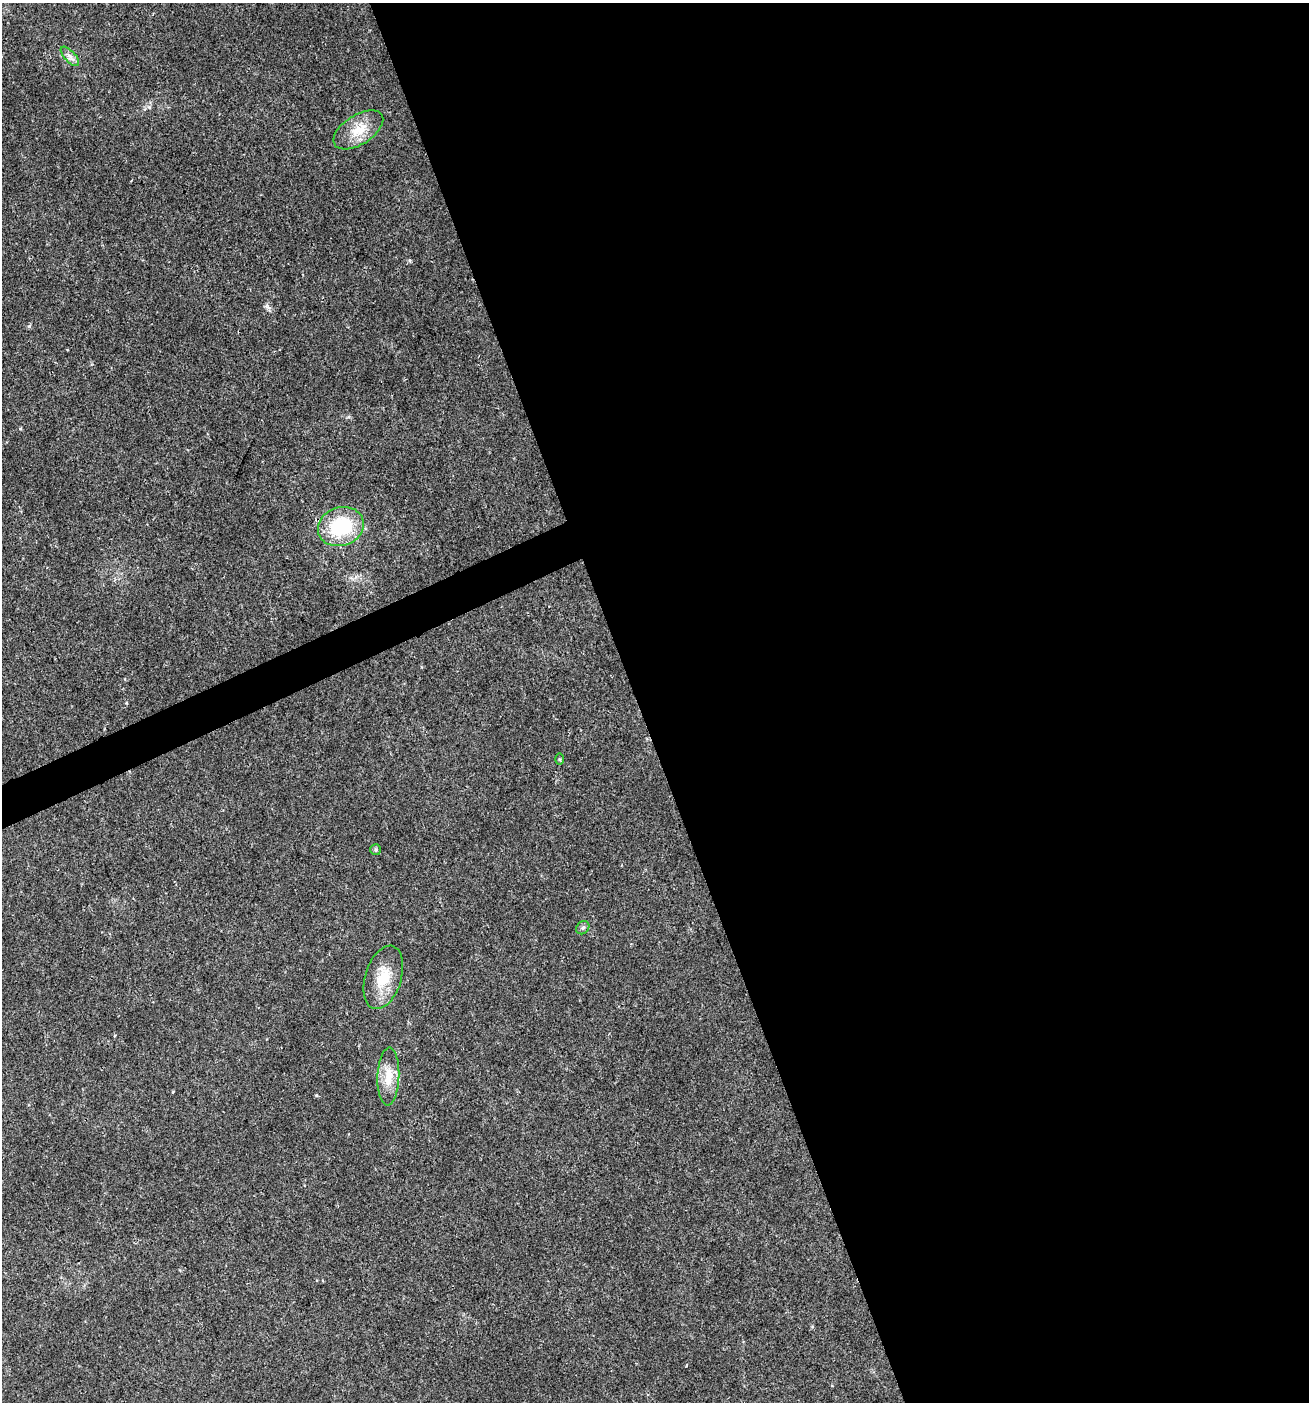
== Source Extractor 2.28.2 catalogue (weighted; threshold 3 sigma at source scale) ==
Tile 8 of 4 x 4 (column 4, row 2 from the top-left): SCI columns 4007-5313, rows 2801-4200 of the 5452 x 5599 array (HDU 1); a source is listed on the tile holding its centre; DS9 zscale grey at full resolution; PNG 1311 x 1404 px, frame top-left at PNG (2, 3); each listed source drawn as its Kron ellipse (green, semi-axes under 4 px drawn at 4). Shown black and unused: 53% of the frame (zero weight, under 2 of 3 exposures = <1% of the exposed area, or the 3 px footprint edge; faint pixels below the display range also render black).
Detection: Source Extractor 2.28.2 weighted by HDU 2 'WHT'; one run over the whole footprint, this tile lists its part. Background 0.04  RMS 0.0062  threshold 0.0277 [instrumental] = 3 sigma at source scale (4.5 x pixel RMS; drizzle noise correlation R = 1.50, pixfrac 1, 0.0396/0.0396 arcsec/px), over >= 5 px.
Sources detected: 8; all 8 listed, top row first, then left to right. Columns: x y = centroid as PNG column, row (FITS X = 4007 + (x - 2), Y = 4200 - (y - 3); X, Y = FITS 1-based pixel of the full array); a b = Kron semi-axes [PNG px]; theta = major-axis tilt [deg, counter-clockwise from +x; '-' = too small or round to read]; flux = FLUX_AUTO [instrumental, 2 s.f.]
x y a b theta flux
70 56 12 5 -48 2.8
358 130 28 14 32 13
341 527 23 19 19 40
559 759 6 4 -89 0.72
376 850 5 5 - 1.1
583 928 7 6 - 1.4
383 977 33 18 72 18
388 1077 29 11 88 12